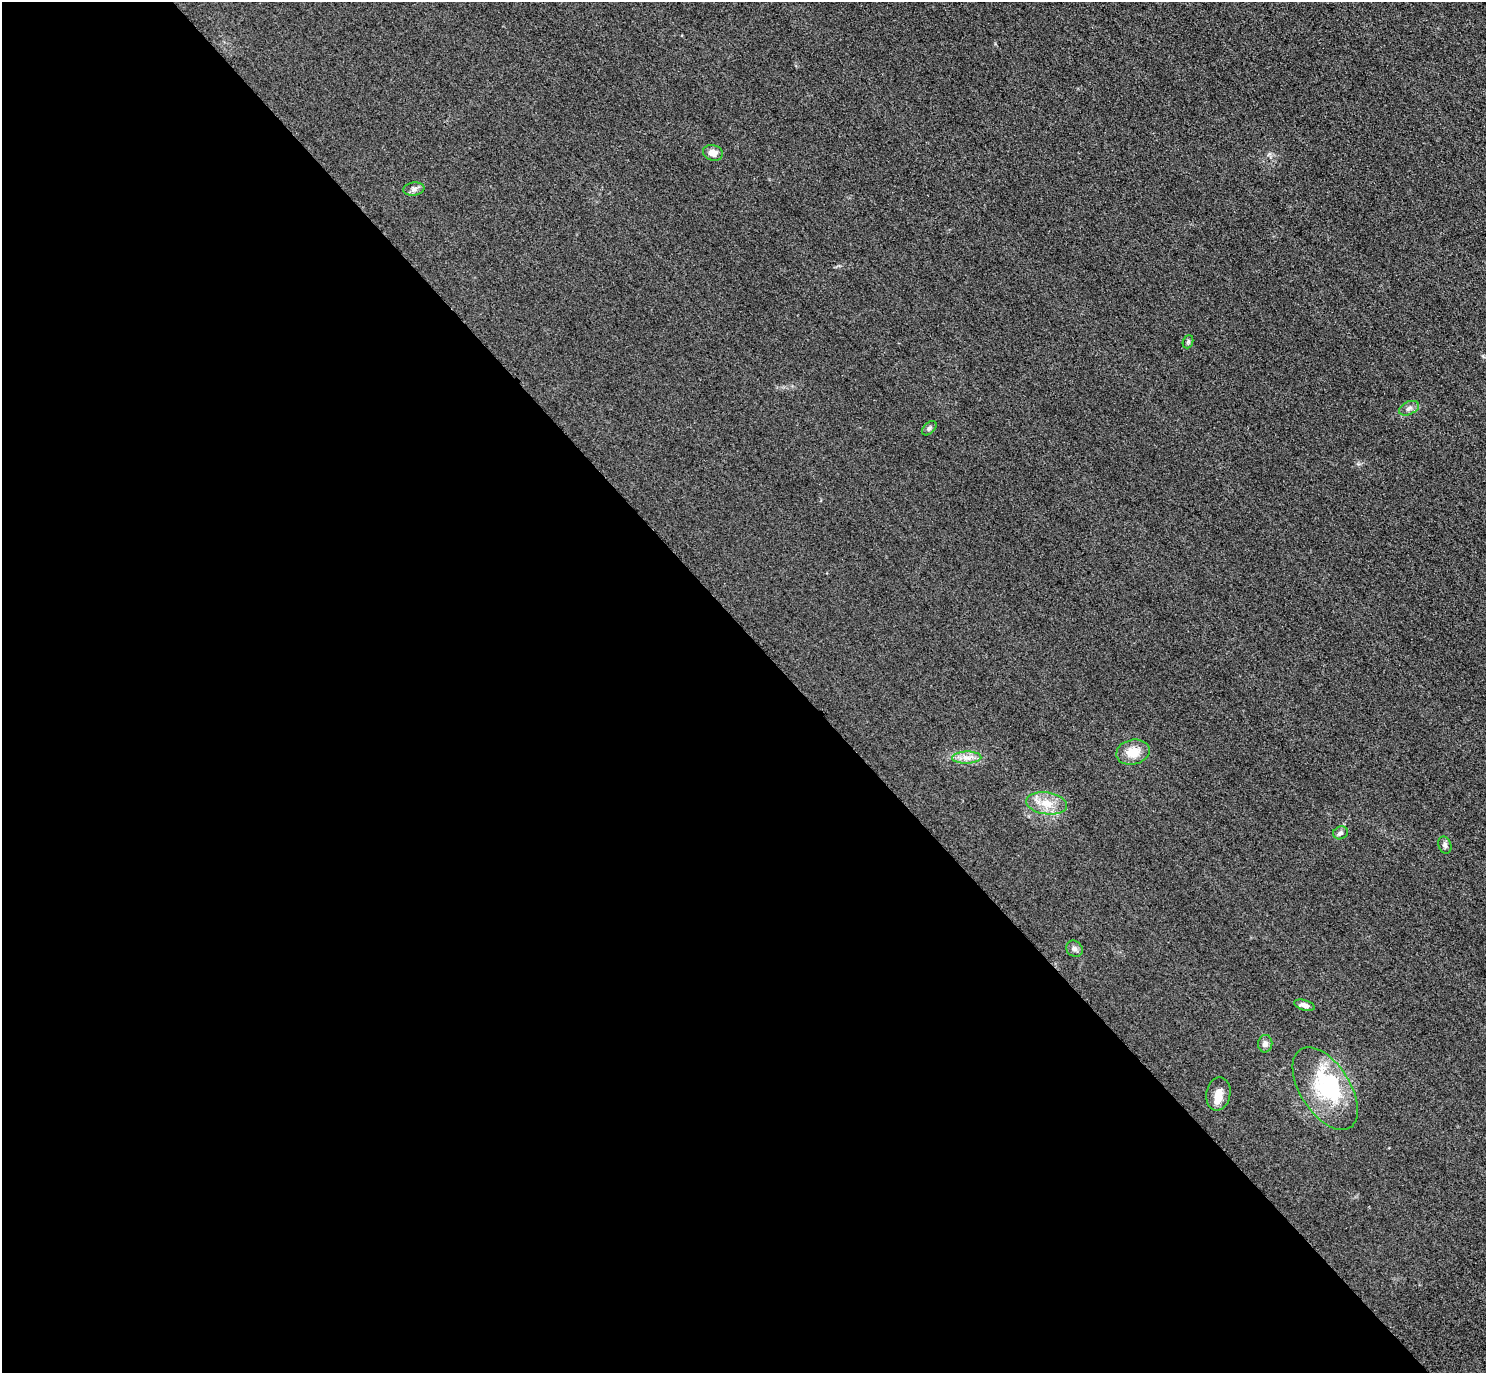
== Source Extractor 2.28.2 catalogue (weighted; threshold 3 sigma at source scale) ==
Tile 9 of 4 x 4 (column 1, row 3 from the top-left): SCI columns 31-1514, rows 1698-3068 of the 5997 x 5994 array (HDU 1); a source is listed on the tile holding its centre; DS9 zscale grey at full resolution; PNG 1488 x 1375 px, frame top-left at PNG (2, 2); each listed source drawn as its Kron ellipse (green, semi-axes under 4 px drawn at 4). Shown black and unused: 54% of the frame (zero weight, under 3 of 4 exposures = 3% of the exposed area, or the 3 px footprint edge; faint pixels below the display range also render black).
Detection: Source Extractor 2.28.2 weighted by HDU 2 'WHT'; one run over the whole footprint, this tile lists its part. Background 0.0469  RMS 0.017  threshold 0.0777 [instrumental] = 3 sigma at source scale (4.5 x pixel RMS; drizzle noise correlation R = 1.50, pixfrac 1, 0.05/0.05 arcsec/px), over >= 5 px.
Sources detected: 17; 1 inside a brighter object's white glare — neither listed nor drawn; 1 inside a brighter listed object's ellipse — not listed separately; the other 15 listed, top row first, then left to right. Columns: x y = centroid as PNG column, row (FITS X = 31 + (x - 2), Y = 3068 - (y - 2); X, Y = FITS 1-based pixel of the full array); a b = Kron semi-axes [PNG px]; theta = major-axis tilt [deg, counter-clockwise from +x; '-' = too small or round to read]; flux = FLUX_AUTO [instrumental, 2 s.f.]
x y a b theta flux
713 153 10 7 -16 14
414 189 10 6 8 6.2
1188 342 7 5 69 3
1409 408 10 6 24 6.5
929 428 8 5 45 3.9
1133 752 17 12 13 28
967 758 15 6 2 12
1047 803 20 11 -8 28
1341 833 7 6 - 4.8
1445 845 9 6 -71 5.1
1074 949 9 7 -40 5.6
1304 1005 11 5 -16 7
1265 1044 8 7 - 7.3
1325 1089 46 25 -58 120
1218 1094 16 12 80 17